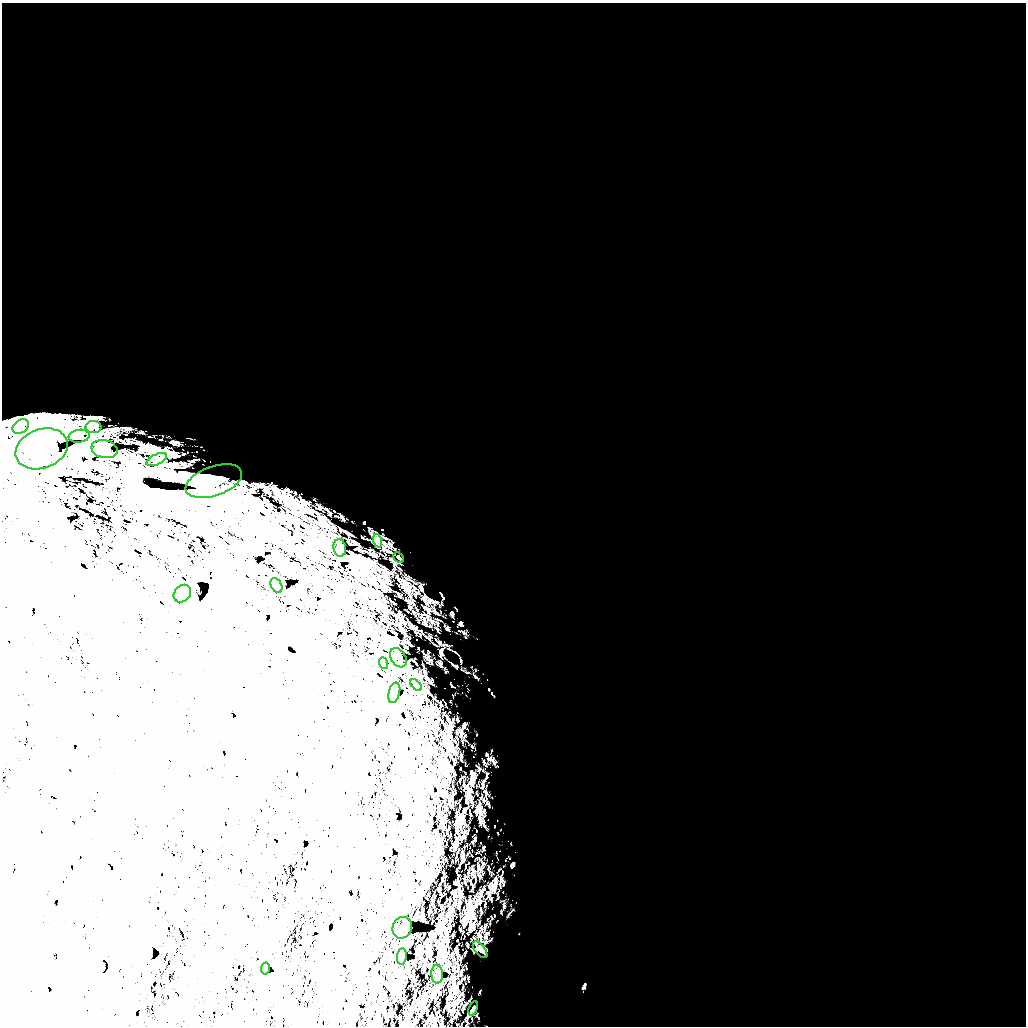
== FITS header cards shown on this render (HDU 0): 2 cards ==
NAXIS1  =                 1024 /
NAXIS2  =                 1024 /

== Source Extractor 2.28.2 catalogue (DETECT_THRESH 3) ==
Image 1024 x 1024 px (HDU 0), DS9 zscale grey, 1 PNG px = 1 image px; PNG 1028 x 1028 px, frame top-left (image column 1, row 1024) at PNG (2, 3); each listed source drawn as its Kron ellipse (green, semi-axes under 4 px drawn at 4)
Background 5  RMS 790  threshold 2380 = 3 sigma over >= 5 px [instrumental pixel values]
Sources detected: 22; all 22 listed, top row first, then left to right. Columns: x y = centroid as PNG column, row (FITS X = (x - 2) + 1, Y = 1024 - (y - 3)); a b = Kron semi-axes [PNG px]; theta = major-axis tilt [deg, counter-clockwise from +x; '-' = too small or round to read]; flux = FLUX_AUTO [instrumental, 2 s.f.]
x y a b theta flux
21 427 9 6 35 2.4e+05
93 427 8 6 0 1.5e+05
79 436 10 6 7 2.6e+05
42 449 27 19 20 1.3e+06
104 449 13 9 -13 3.2e+05
157 459 11 5 25 1.4e+05
214 481 29 14 19 1.2e+06
378 541 7 4 -72 1.1e+05
340 548 9 6 -80 2.1e+05
398 558 6 3 -44 8.0e+04
276 585 8 5 -63 2.0e+05
182 594 10 8 47 1.5e+05
398 658 10 7 -57 2.3e+05
383 663 6 3 -70 6.8e+04
416 685 7 4 -45 9.0e+04
394 693 10 5 76 1.5e+05
402 928 11 9 66 2.8e+05
480 950 10 5 -52 1.3e+05
402 957 8 5 83 1.0e+05
265 969 6 2 80 4.4e+04
437 974 9 5 -90 1.6e+05
473 1008 7 3 68 7.1e+04